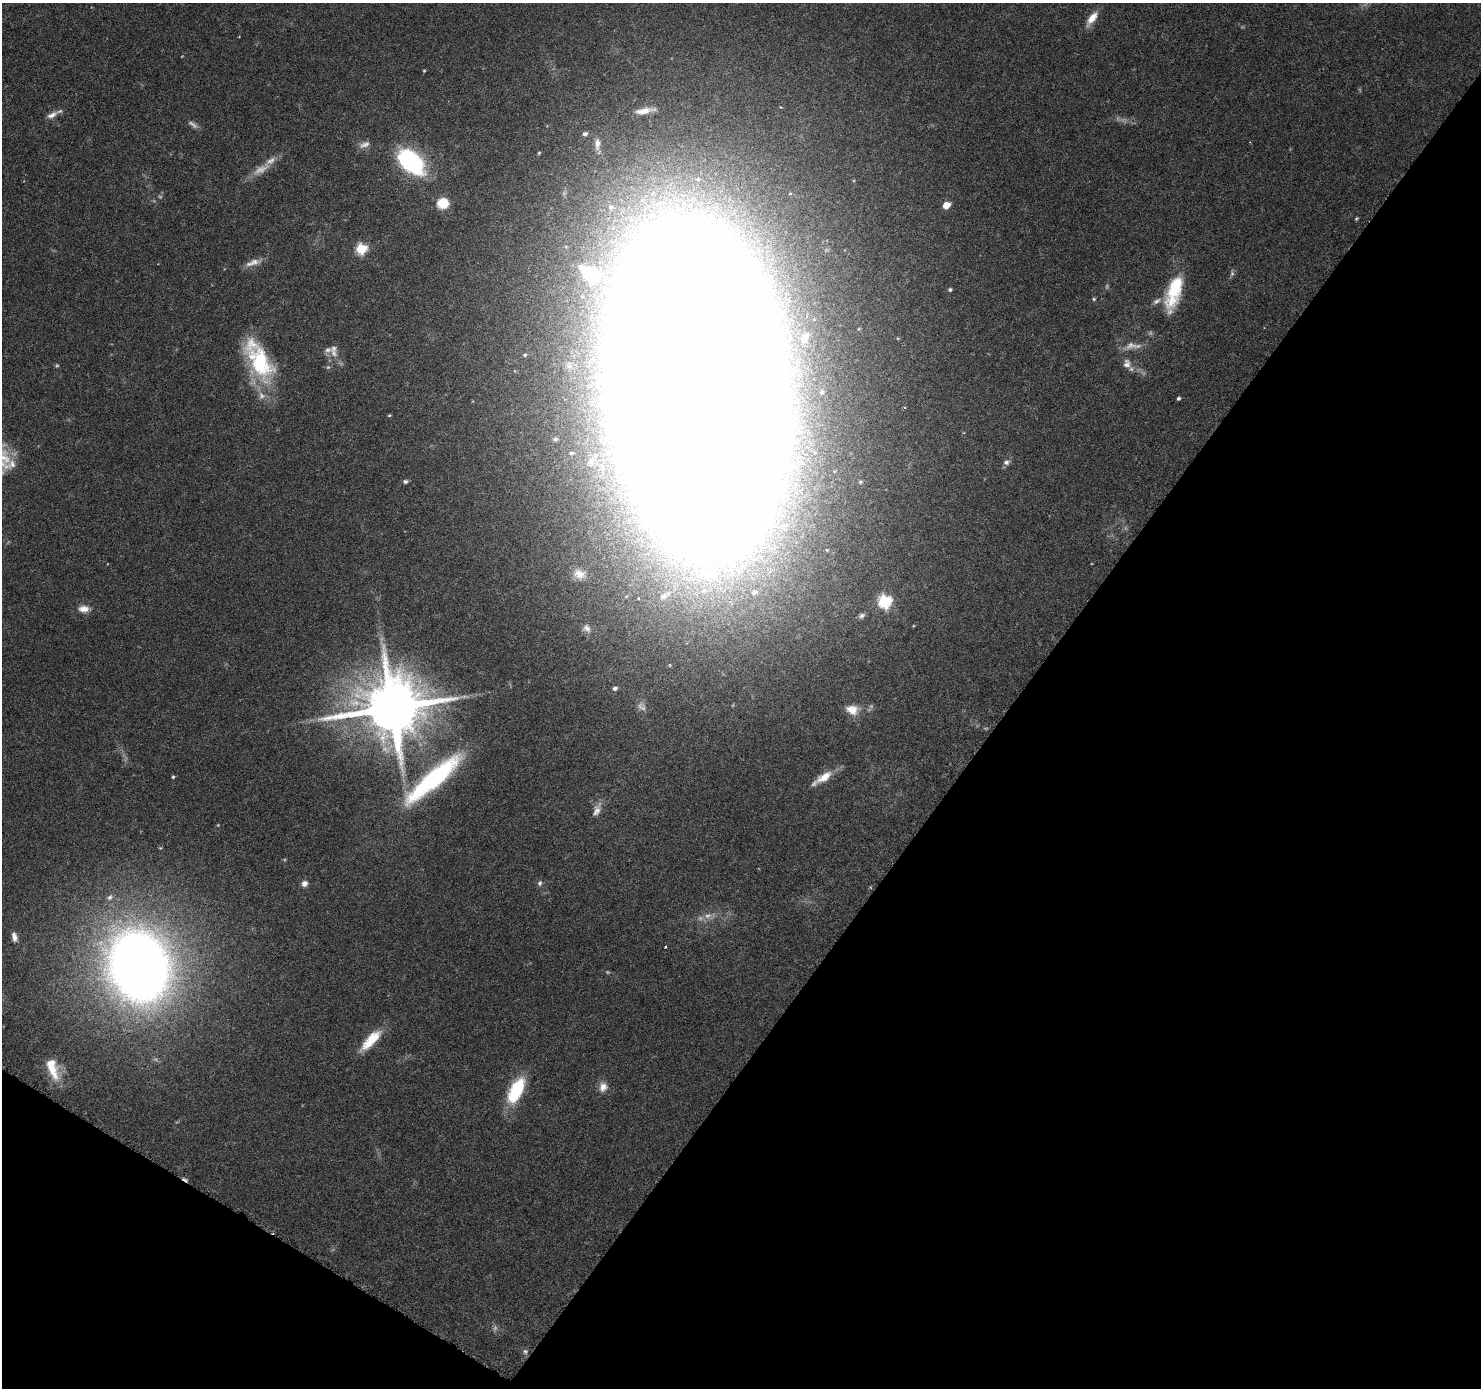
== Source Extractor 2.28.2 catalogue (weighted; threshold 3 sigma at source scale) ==
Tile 15 of 4 x 4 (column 3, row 4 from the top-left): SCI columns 2974-4452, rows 257-1642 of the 5937 x 5994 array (HDU 1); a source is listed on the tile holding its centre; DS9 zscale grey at full resolution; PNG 1483 x 1390 px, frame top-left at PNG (2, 3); no overlay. Shown black and unused: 35% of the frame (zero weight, under 3 of 6 exposures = <1% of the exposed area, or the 3 px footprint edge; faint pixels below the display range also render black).
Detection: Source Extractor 2.28.2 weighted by HDU 2 'WHT'; one run over the whole footprint, this tile lists its part. Background 0.0521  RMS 0.0026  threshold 0.0105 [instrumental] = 3 sigma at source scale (4.09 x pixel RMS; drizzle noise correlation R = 1.36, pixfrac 0.8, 0.0396/0.0396 arcsec/px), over >= 5 px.
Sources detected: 82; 11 too faint to see at this stretch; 2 inside a brighter object's white glare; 1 cosmic-ray / hot-pixel residue — not listed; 6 inside a brighter listed object's ellipse — not listed separately; the other 62 listed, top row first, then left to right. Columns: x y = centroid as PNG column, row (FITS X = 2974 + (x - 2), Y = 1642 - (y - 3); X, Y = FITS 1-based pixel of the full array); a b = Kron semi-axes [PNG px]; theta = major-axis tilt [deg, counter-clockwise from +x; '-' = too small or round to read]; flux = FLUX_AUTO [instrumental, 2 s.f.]
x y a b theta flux
1092 18 19 8 53 3.3
424 71 3 3 - 0.21
645 111 25 7 10 2.6
52 115 15 8 28 1.7
585 134 6 5 - 0.78
364 144 17 8 19 1.5
597 144 18 8 88 2
539 153 4 3 - 0.26
271 161 16 8 30 1.9
410 161 27 16 -41 36
443 203 12 11 - 4.7
946 205 5 5 - 4.8
611 207 8 7 - 1.1
1356 218 5 4 - 0.28
361 249 6 5 - 22
254 262 19 8 12 2.2
589 274 18 11 -18 8.3
950 289 4 4 - 0.45
1174 292 45 16 73 13
1094 299 5 5 - 0.32
805 338 17 11 65 2.6
334 353 12 9 -56 1.8
525 355 5 4 - 0.36
260 362 46 25 -63 22
1127 363 14 12 -74 1.9
569 366 21 15 -61 5.9
698 386 174 70 -85 6000
822 392 9 9 - 1.9
1178 398 4 3 - 0.46
389 415 4 3 - 0.26
555 439 7 7 - 0.75
571 453 6 5 - 0.41
4 458 24 14 -26 5.7
1006 462 9 7 24 0.95
405 481 6 5 - 0.54
860 482 5 5 - 0.37
579 574 17 12 -15 3
754 592 10 8 16 1.4
664 596 18 8 33 2.4
885 601 7 6 - 34
84 609 15 9 1 2.1
862 616 8 6 30 0.72
587 628 12 10 -46 1.5
615 688 6 5 - 0.72
392 708 18 16 34 2200
852 710 16 12 -17 3.2
173 777 4 3 - 0.34
824 777 24 10 32 4.1
433 779 74 17 41 36
597 810 21 9 68 2
218 825 4 4 - 0.18
304 883 6 6 - 1.4
540 883 7 6 - 0.71
110 897 9 6 50 0.8
14 937 12 6 -75 1.4
665 947 3 2 - 0.3
139 966 57 47 -70 290
371 1040 32 11 46 6.2
53 1068 31 13 -70 6.5
603 1087 13 11 72 2
516 1090 30 13 63 14
525 1351 8 7 - 0.72
Overlapping masked pixels (flux is a lower limit): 1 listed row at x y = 698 386
Isophote crosses this tile's border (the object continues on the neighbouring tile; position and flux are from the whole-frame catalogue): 2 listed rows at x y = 698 386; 4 458